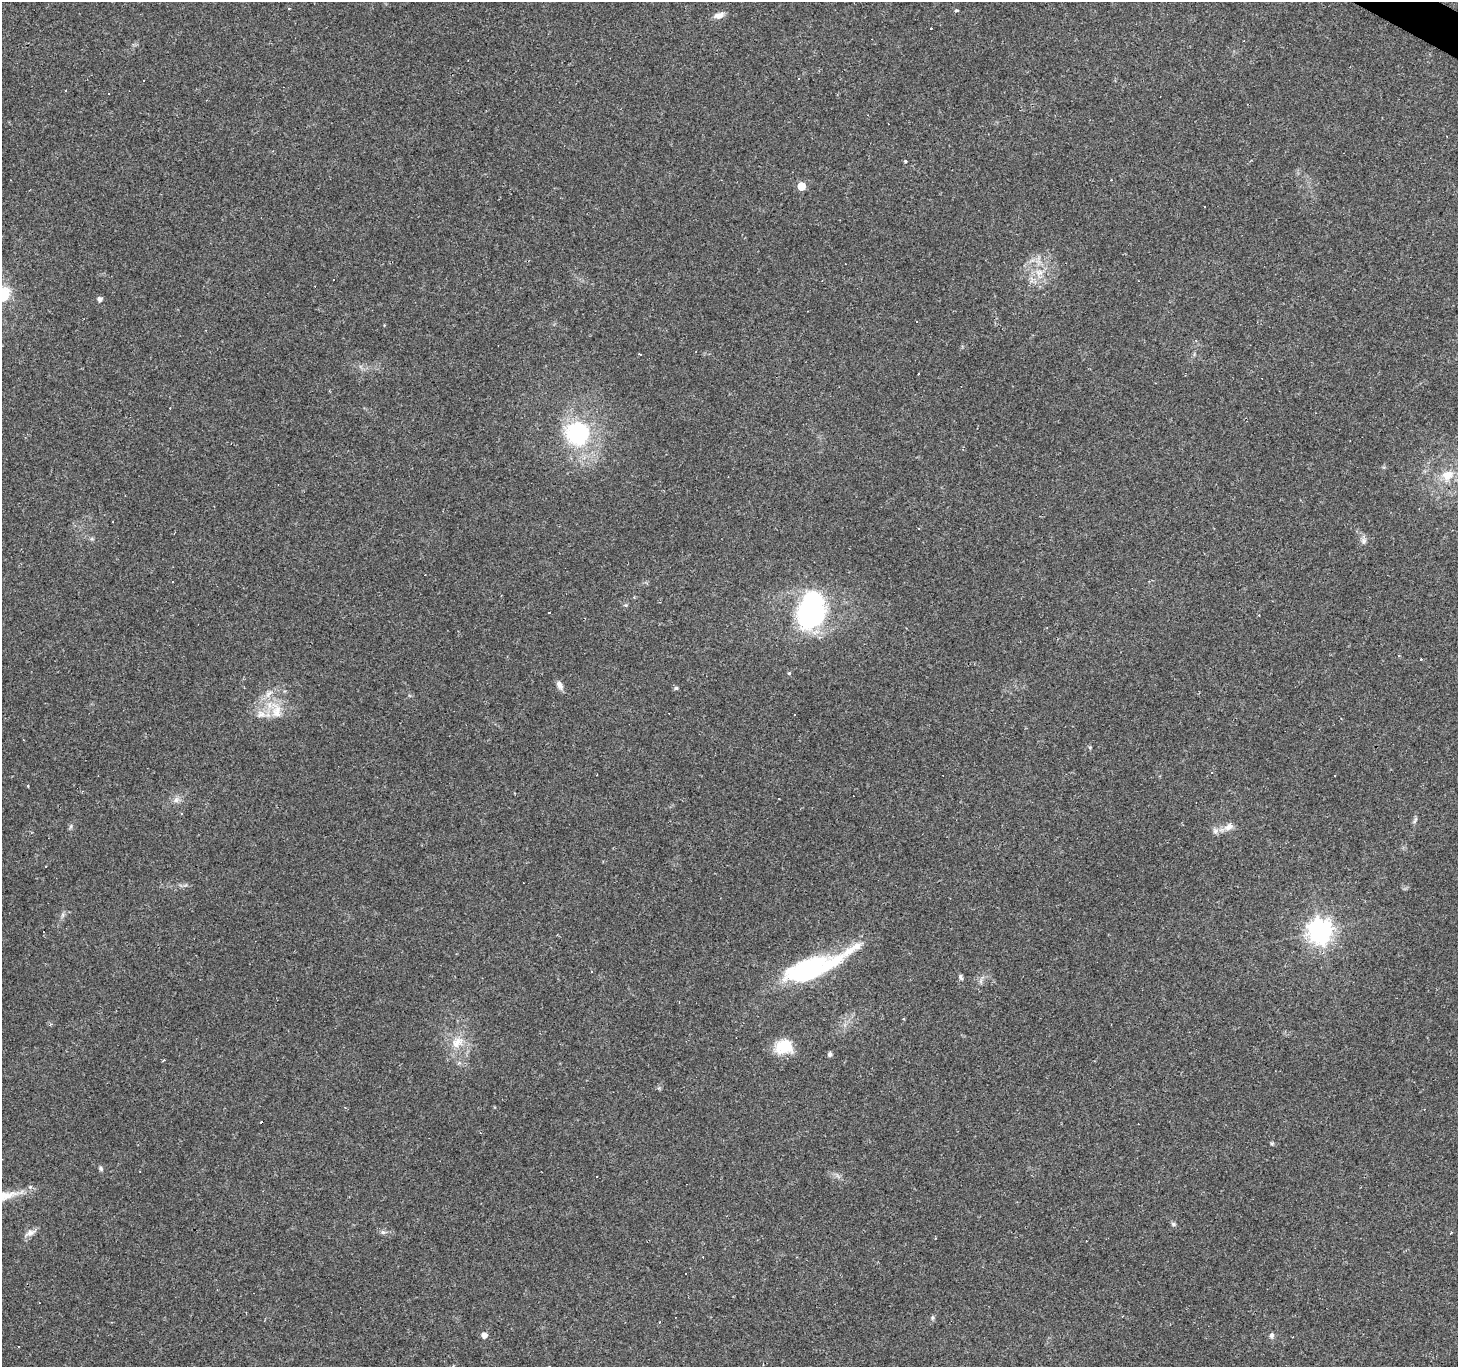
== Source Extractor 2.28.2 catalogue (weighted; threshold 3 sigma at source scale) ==
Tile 10 of 4 x 4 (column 2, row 3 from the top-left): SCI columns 1458-2913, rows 1622-2986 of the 5824 x 5906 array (HDU 1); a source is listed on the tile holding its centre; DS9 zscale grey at full resolution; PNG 1460 x 1369 px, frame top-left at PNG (2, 2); no overlay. Shown black and unused: <1% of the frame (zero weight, under 2 of 3 exposures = <1% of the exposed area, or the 3 px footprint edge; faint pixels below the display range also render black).
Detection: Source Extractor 2.28.2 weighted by HDU 2 'WHT'; one run over the whole footprint, this tile lists its part. Background 0.0856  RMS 0.0063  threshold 0.0282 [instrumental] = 3 sigma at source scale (4.5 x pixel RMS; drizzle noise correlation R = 1.50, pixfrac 1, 0.0396/0.0396 arcsec/px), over >= 5 px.
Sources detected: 93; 2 inside a brighter object's white glare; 33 cosmic-ray / hot-pixel residue — not listed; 2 inside a brighter listed object's ellipse — not listed separately; the other 56 listed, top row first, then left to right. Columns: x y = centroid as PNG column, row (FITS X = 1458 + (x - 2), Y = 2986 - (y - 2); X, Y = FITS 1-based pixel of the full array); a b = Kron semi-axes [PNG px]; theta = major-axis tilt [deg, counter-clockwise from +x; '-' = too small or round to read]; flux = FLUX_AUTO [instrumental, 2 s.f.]
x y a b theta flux
956 10 5 3 - 0.79
719 15 14 7 17 4
798 79 3 2 - 1
65 90 3 3 - 2.8
109 93 2 2 - 0.48
905 161 3 3 - 0.99
801 186 5 5 - 14
1039 272 11 10 - 6.1
334 279 3 2 - 0.73
3 294 21 19 46 19
100 299 5 4 - 2.6
640 354 3 3 - 1.1
918 374 3 2 - 0.77
578 433 20 19 - 72
1448 475 17 13 20 11
1364 541 8 7 - 2.1
173 581 3 2 - 0.83
626 605 6 3 -70 0.76
811 611 34 23 74 110
1399 656 4 3 - 0.58
1421 660 3 3 - 5.5
789 673 4 4 - 0.76
559 685 12 7 -62 3
676 688 5 5 - 0.98
268 694 14 7 49 4.3
277 711 20 14 82 11
261 714 14 10 2 6.1
795 714 3 3 - 0.83
1090 747 5 5 - 0.78
1334 776 3 2 - 0.69
176 800 9 7 31 2.8
181 814 3 3 - 0.57
1415 820 10 3 61 1.1
71 826 6 4 71 1
1229 827 14 8 23 4.4
1215 831 8 8 - 2.5
45 866 2 2 - 0.53
1320 931 8 8 - 490
852 949 142 21 29 39
592 971 3 3 - 0.68
961 977 7 5 -68 1.3
904 1019 3 3 - 1.6
457 1042 21 15 34 12
784 1047 21 16 11 16
830 1054 5 5 - 1.8
164 1060 4 3 - 0.68
101 1169 7 5 -71 1.1
3 1196 42 12 8 17
1173 1224 7 5 -16 1.2
383 1232 7 5 -41 1.4
30 1233 14 8 27 3.6
685 1273 3 3 - 3.2
932 1318 7 5 -71 1.1
659 1322 4 2 - 0.4
484 1335 5 5 - 4.6
1272 1335 8 6 62 1.6
Isophote crosses this tile's border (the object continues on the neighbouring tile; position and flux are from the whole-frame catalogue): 2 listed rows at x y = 3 294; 3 1196
Unlisted compact peaks at least as high as the median listed source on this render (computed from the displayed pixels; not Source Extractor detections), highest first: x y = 1272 1143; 659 1088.